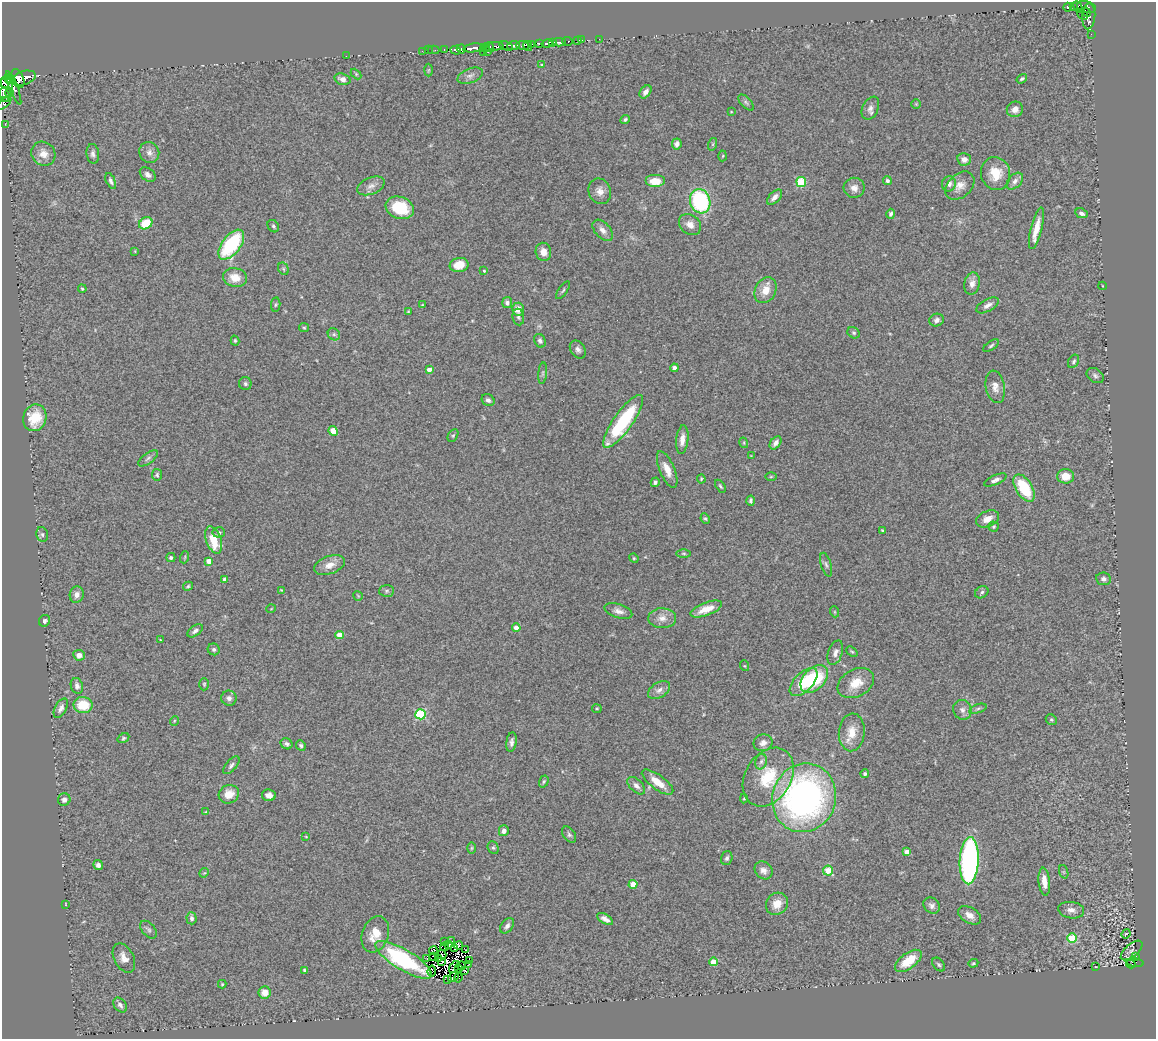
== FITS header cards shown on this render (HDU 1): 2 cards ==
NAXIS1  =                 1154
NAXIS2  =                 1037

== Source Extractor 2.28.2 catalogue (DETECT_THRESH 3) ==
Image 1154 x 1037 px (HDU 1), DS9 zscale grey, 1 PNG px = 1 image px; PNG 1158 x 1041 px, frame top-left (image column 1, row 1037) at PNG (2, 2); each listed source drawn as its Kron ellipse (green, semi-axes under 4 px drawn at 4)
Background 0.964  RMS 0.074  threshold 0.222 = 3 sigma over >= 5 px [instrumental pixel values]
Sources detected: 285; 9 with non-positive FLUX_AUTO (blend fragments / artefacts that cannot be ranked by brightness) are neither listed nor drawn; the other 276 listed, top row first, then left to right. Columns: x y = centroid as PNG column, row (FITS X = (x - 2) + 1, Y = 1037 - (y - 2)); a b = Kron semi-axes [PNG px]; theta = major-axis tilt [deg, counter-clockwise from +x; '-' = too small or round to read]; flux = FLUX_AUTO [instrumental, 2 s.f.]
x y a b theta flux
1073 6 3 3 - 65
1068 7 4 3 - 91
1078 7 6 3 -65 180
1086 7 10 5 -15 700
1086 12 5 3 - 40
1082 15 6 3 -39 160
1089 16 13 6 86 360
1091 34 2 2 - 5.7
599 39 2 2 - 14
582 40 2 2 - 2.4
567 41 5 3 - 91
578 41 3 3 - 58
552 42 4 2 - 60
559 42 6 3 -2 240
540 43 4 3 - 440
532 44 4 3 - 230
547 44 5 3 - 960
513 45 6 3 6 360
523 45 7 4 -8 1000
496 46 8 3 -2 340
506 46 7 4 -24 520
528 46 5 3 - 760
490 47 5 3 - 190
473 48 10 3 8 1000
485 48 5 3 - 58
461 49 4 3 - 140
428 50 2 2 - 5.8
434 50 6 2 0 9.1
444 50 4 3 - 48
455 50 5 3 - 360
422 51 3 2 - 11
483 52 2 2 - 55
488 52 3 2 - 14
346 56 2 2 - 25
542 65 3 3 - 4.9
428 70 6 4 88 5.2
356 74 6 4 -46 6.3
470 76 13 7 21 22
18 78 10 6 -68 1800
24 78 12 7 18 1600
342 79 8 5 -17 28
1022 79 5 4 - 8.5
10 80 5 3 - 760
6 81 7 4 70 1200
4 88 10 8 68 2600
14 88 18 3 -69 850
646 92 7 5 52 23
9 93 4 3 - 260
4 95 7 5 -74 620
746 102 10 5 -48 12
4 103 8 3 40 38
916 104 5 5 - 5.6
870 108 12 8 65 24
1015 109 8 7 - 34
731 112 3 2 - 3
625 119 5 4 - 8.3
5 124 3 2 - 9.6
677 144 5 5 - 19
713 144 6 4 71 7
149 152 11 9 -62 29
43 154 12 11 - 47
93 154 10 6 -83 17
723 156 5 3 - 5.1
964 159 7 6 - 33
996 174 16 14 -81 100
148 175 9 6 -39 20
111 181 8 4 -66 14
655 181 10 6 0 88
887 181 4 4 - 11
1015 181 10 6 46 22
801 182 5 5 - 230
949 184 7 7 - 27
371 186 14 8 22 32
960 186 16 11 42 51
854 188 10 10 - 34
600 191 13 11 -67 38
775 197 9 5 46 26
700 201 12 10 -72 530
400 208 14 11 -20 200
1081 213 6 4 -24 16
891 214 5 4 - 12
146 223 7 5 34 140
690 225 12 9 -40 40
273 226 7 5 -52 9.7
1036 228 21 5 76 70
603 230 13 7 -47 31
231 245 17 9 53 400
135 251 4 3 - 4.1
543 252 9 7 -78 40
459 265 9 7 11 83
283 269 7 5 -61 8.5
484 271 4 3 - 5.3
235 278 12 9 -12 64
972 284 11 7 79 30
1103 286 4 3 - 3.7
82 289 4 3 - 7.2
563 290 10 3 54 8.8
766 290 13 10 62 65
507 302 6 5 - 14
276 304 7 4 82 8.3
422 305 3 3 - 4.6
988 305 12 6 28 24
518 309 6 6 - 55
408 312 4 4 - 4.6
518 317 8 6 -81 11
937 320 7 6 - 16
304 328 5 4 - 6.1
854 333 6 5 - 8.7
334 334 6 5 - 10
235 341 5 4 - 6.1
540 341 7 5 -64 13
991 346 9 4 35 9.2
578 349 9 7 -55 19
1074 361 7 5 60 9.4
674 368 4 4 - 23
429 369 4 4 - 35
543 373 11 4 85 12
1095 376 9 6 -34 15
245 384 6 6 - 11
995 387 16 9 -79 41
488 400 7 5 -38 15
35 418 13 11 71 150
623 421 31 9 55 400
333 431 5 4 - 110
453 436 7 4 62 8.2
682 440 14 6 83 40
744 443 5 3 - 4.8
776 443 7 5 52 23
751 456 3 3 - 3.9
148 458 12 5 35 15
667 469 20 7 -67 57
157 475 6 5 - 8.6
1066 476 8 7 - 70
771 477 6 4 1 5.6
701 479 4 4 - 5.3
995 480 12 5 23 20
655 482 5 4 - 13
720 486 7 3 -56 7.2
1024 488 15 8 -58 210
751 501 5 3 - 10
705 519 5 4 - 7.1
987 519 12 7 24 45
994 527 5 5 - 8.3
882 531 4 3 - 5
219 532 6 5 - 12
42 534 7 5 -76 12
214 540 14 7 -70 150
684 553 7 3 -1 7.1
185 557 6 3 71 6.2
171 558 4 4 - 8.8
634 558 5 4 - 6.3
209 561 4 4 - 51
329 565 16 9 20 53
826 565 12 5 -74 15
225 579 4 4 - 15
1104 579 7 6 - 17
188 586 5 3 - 6.5
281 590 4 3 - 3.7
387 591 7 6 - 11
982 592 7 5 34 11
77 595 8 7 - 26
358 596 5 3 - 4.4
271 609 5 3 - 3.3
706 609 17 6 21 67
618 611 14 7 -18 28
835 612 6 3 -71 5.1
662 618 14 10 -1 44
44 621 6 5 - 11
516 628 4 4 - 38
195 631 9 5 36 16
339 635 4 4 - 76
160 640 3 2 - 3.3
214 649 6 5 - 13
852 652 6 4 -39 6.8
835 653 13 7 72 27
79 655 6 5 - 28
745 666 5 3 - 4.4
814 679 16 10 46 270
804 682 17 9 44 180
856 683 19 13 28 91
204 684 6 5 - 7.3
77 686 8 6 -76 19
659 690 12 7 31 28
229 698 7 7 - 19
83 705 9 8 - 130
61 708 10 6 61 21
597 709 5 4 - 5.4
978 709 9 4 19 10
962 710 10 9 - 26
420 714 5 5 - 430
1051 720 6 5 - 8.1
174 721 5 3 - 4.4
852 732 19 13 85 75
123 738 6 4 31 8.8
511 742 10 5 81 18
763 743 9 8 - 29
287 744 6 5 - 14
301 746 5 4 - 11
761 762 8 5 73 14
231 765 11 5 49 14
865 774 4 4 - 11
768 777 31 23 59 240
544 781 6 4 72 7.5
658 782 19 7 -36 78
636 786 11 6 -44 21
229 794 10 9 - 68
269 795 7 6 - 26
744 798 5 4 - 5.1
804 798 35 31 70 1800
64 800 6 6 - 23
206 812 4 4 - 5.6
504 831 5 5 - 18
569 835 9 6 -55 13
306 837 4 2 - 3.6
472 848 6 4 88 5.7
493 848 6 5 - 9.4
907 852 4 4 - 53
727 858 7 5 74 15
969 861 23 9 87 1200
98 865 5 4 - 19
764 870 10 8 -42 27
828 871 5 5 - 110
1064 872 7 4 -71 7.2
204 873 5 4 - 5.6
1044 882 14 5 -84 47
633 884 4 4 - 110
65 904 3 2 - 2.9
777 904 12 10 47 65
932 905 9 7 -41 20
1071 910 13 8 -8 30
969 915 12 8 -30 37
192 918 6 5 - 14
605 919 9 4 -32 24
507 926 9 5 51 19
149 930 10 6 -50 15
375 934 18 13 70 90
1126 934 5 3 - 4.5
1072 938 5 4 - 210
445 941 3 3 - 10
451 941 3 2 - 5.8
449 945 3 2 - 3.8
459 945 4 2 - 10
445 946 4 2 - 7.5
454 949 3 2 - 7.3
466 950 3 2 - 4.6
1132 950 13 6 41 18
433 951 4 3 - 4.6
442 955 5 2 - 1.8
433 956 4 2 - 4.8
1136 957 4 3 - 12
124 958 16 9 -62 43
439 958 2 2 - 3.6
427 959 2 2 - 4.9
404 960 32 10 -31 400
469 960 3 2 - 6.9
908 961 15 7 36 120
442 962 3 2 - 3.6
713 962 4 4 - 110
973 963 5 4 - 5.9
1135 963 9 4 -7 64
1131 964 5 2 - 89
468 965 3 2 - 1.8
939 965 8 5 -50 11
461 966 5 2 - 8.2
454 967 7 2 56 2.2
1096 967 3 2 - 3.3
458 968 3 2 - 3.5
304 970 4 4 - 7.7
465 970 3 2 - 6.4
432 971 5 3 - 4.9
453 977 6 2 41 15
458 978 4 2 - 4.6
447 980 2 2 - 6.6
222 984 4 4 - 5.1
265 993 6 6 - 51
120 1005 8 5 -53 17
At the frame edge (FLAGS 8, measured only in part): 1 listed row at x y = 4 103
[9 non-positive-flux detections neither listed nor drawn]